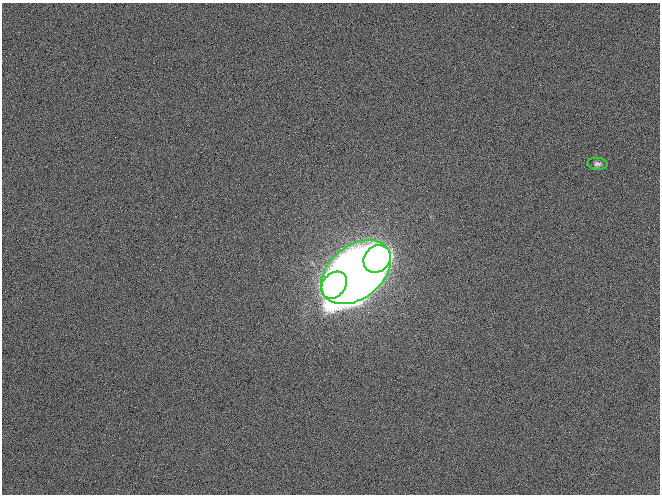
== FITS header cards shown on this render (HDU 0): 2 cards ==
NAXIS1  =                  658 / length of data axis 1
NAXIS2  =                  492 / length of data axis 2

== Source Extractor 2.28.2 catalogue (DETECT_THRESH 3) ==
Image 658 x 492 px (HDU 0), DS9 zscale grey, 1 PNG px = 1 image px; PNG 662 x 496 px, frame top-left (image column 1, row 492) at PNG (2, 3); each listed source drawn as its Kron ellipse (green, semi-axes under 4 px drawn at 4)
Background 749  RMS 35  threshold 106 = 3 sigma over >= 5 px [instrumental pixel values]
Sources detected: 4; all 4 listed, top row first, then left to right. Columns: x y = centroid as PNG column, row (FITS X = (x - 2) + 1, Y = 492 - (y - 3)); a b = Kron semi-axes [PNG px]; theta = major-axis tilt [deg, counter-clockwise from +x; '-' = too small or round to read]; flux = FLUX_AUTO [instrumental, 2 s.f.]
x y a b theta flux
597 164 10 6 -4 7.2e+03
377 259 15 12 46 2.1e+06
356 272 39 26 38 1.3e+07
334 285 15 11 51 1.9e+06